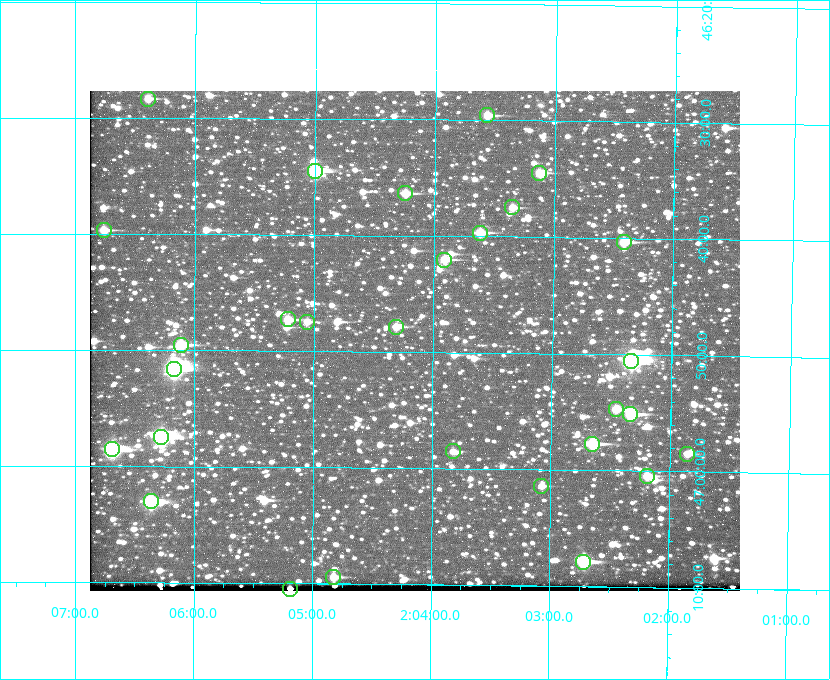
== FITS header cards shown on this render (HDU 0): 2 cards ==
NAXIS1  =                  650 / Width of table row in bytes
NAXIS2  =                  500 / Number of rows in table

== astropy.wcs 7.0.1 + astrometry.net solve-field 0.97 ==
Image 650 x 500 px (HDU 0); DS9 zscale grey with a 90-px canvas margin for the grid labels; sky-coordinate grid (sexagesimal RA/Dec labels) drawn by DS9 from the SOLVED WCS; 29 Tycho-2 reference stars matched to detected sources circled (green)
Header WCS: none
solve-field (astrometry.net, Tycho-2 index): SOLVED blind (the file carries no WCS)
Solved WCS: RA---TAN-SIP/DEC--TAN-SIP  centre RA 02:04:09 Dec +46:49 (31.04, +46.82 deg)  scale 5.16 arcsec/px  FOV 55.9' x 43.0'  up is +179 deg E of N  parity flipped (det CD > 0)
(file carries no celestial WCS; the grid is the blind solution)
Tycho-2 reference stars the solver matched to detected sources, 29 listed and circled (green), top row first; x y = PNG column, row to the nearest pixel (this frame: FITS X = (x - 90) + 1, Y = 500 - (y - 91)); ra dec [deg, ICRS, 3 dp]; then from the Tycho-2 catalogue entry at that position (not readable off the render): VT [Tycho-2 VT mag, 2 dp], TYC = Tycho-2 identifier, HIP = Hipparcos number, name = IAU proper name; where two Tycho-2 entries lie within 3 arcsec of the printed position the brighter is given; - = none
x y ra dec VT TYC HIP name
148 99 31.598 +46.472 10.81 3281-451-1 - -
487 115 30.892 +46.493 10.70 3280-490-1 - -
315 171 31.250 +46.575 8.43 3281-919-1 - -
539 173 30.782 +46.574 10.16 3280-645-1 - -
405 193 31.061 +46.606 9.99 3281-582-1 - -
512 207 30.837 +46.625 10.69 3280-1254-1 - -
104 230 31.690 +46.661 10.70 3281-375-1 - -
480 233 30.904 +46.661 9.60 3280-781-1 - -
624 242 30.604 +46.672 9.47 3280-908-1 - -
444 260 30.978 +46.700 9.85 3281-909-1 - -
288 319 31.305 +46.788 10.64 3281-663-1 - -
307 322 31.264 +46.791 10.76 3281-86-1 - -
396 327 31.078 +46.798 10.61 3281-114-1 - -
181 345 31.529 +46.825 9.32 3281-34-1 - -
631 361 30.583 +46.843 7.07 3280-746-1 9508 -
174 369 31.543 +46.860 7.50 3281-160-1 9805 -
616 409 30.615 +46.912 10.08 3284-203-1 - -
630 414 30.584 +46.919 9.47 3284-629-1 - -
161 437 31.569 +46.957 8.53 3285-177-1 9816 -
592 444 30.663 +46.962 9.31 3284-347-1 - -
112 449 31.671 +46.975 8.89 3285-43-1 - -
453 451 30.956 +46.975 11.27 3285-185-1 - -
687 454 30.464 +46.975 10.61 3284-511-1 - -
647 476 30.548 +47.007 10.42 3284-727-1 - -
541 486 30.769 +47.024 11.20 3284-681-1 - -
151 501 31.591 +47.051 8.70 3285-1195-1 - -
583 562 30.679 +47.131 10.02 3284-307-1 - -
333 577 31.205 +47.157 10.28 3285-879-1 - -
290 589 31.297 +47.175 10.30 3285-914-1 - -